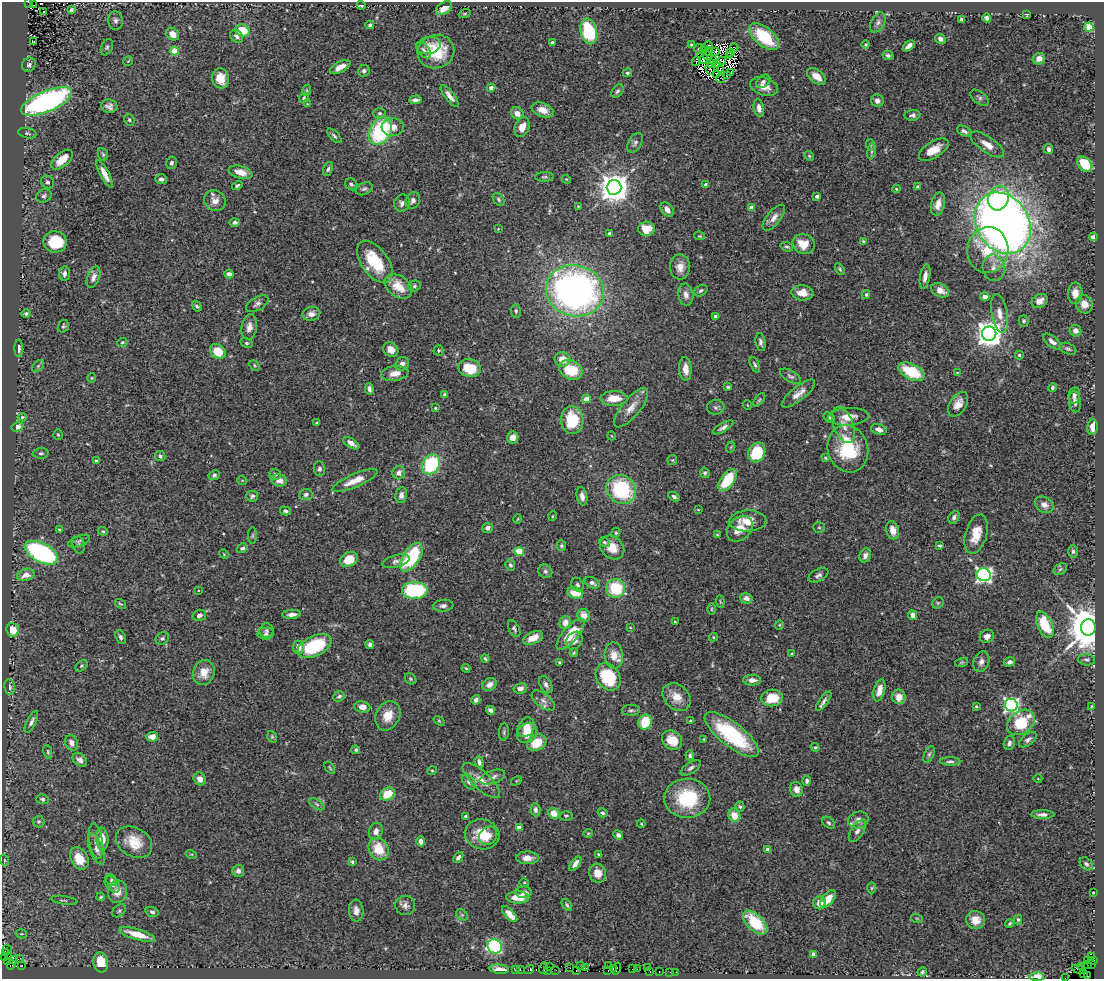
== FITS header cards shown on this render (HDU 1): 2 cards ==
NAXIS1  =                 1102
NAXIS2  =                  977

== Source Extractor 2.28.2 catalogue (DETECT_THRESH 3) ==
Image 1102 x 977 px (HDU 1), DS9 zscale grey, 1 PNG px = 1 image px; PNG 1106 x 981 px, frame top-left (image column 1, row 977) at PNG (2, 2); each listed source drawn as its Kron ellipse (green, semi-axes under 4 px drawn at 4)
Background 0.685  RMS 0.029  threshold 0.0873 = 3 sigma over >= 5 px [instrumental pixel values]
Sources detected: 506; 6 with non-positive FLUX_AUTO (blend fragments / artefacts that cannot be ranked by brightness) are neither listed nor drawn; the other 500 listed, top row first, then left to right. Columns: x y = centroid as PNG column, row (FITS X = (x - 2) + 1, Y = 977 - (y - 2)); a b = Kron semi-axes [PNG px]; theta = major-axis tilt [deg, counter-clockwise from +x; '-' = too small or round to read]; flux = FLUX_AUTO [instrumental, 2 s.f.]
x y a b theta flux
28 2 2 2 - 26
34 5 2 2 - 30
361 5 4 3 - 3.2
444 8 9 5 38 22
71 10 4 3 - 4.4
43 11 3 2 - 3.5
465 14 6 4 20 2.3
1027 15 4 4 - 1.8
987 18 4 4 - 7.1
961 19 3 3 - 2.8
115 21 9 7 -84 7.7
878 22 11 6 62 8.9
370 25 4 4 - 3.2
1089 27 4 4 - 56
242 30 7 6 - 48
589 31 13 8 -78 150
173 34 7 5 -46 17
237 36 7 5 -43 6.4
764 36 18 9 -39 100
940 39 5 5 - 8.7
34 42 3 2 - 1.7
552 43 4 3 - 3.2
429 45 12 8 10 14
691 45 3 3 - 2.7
866 45 4 4 - 2.8
708 46 5 3 - 5
909 46 7 4 42 9.5
107 47 8 5 67 4.3
734 48 4 3 - 3
698 49 5 3 - 1.8
424 50 10 5 -51 5.8
703 50 4 2 - 1.8
175 51 4 4 - 59
709 51 4 2 - 3.8
715 51 2 2 - 1.2
436 52 18 16 18 75
730 53 3 2 - 3.5
888 55 5 4 - 4.5
707 56 5 2 - 0.71
729 56 2 2 - 0.54
703 59 5 2 - 1.3
1039 59 6 5 - 14
128 61 5 3 - 1.6
696 61 4 2 - 5.5
714 61 3 2 - 3.5
722 61 4 2 - 0.33
712 63 3 2 - 2.5
717 64 4 2 - 1.9
29 65 7 6 - 5.5
340 67 11 5 28 17
710 69 6 2 -73 2
720 69 3 2 - 1.2
364 71 6 5 - 5.3
627 73 5 4 - 3.3
731 73 3 2 - 1.4
717 75 3 2 - 2.5
727 76 2 2 - 1.7
816 76 11 6 -37 21
220 78 10 8 -82 29
721 79 4 2 - 0.2
763 81 8 5 41 6.1
764 86 14 8 -16 19
491 88 4 4 - 7
307 90 5 3 - 2
617 91 7 5 52 4.2
450 96 13 4 -52 12
304 98 5 4 - 3
980 98 10 6 -38 5.5
415 100 6 3 4 6.1
46 101 27 10 23 510
877 101 6 6 - 7.9
307 104 4 3 - 1.6
109 106 8 6 -9 8.2
759 108 9 5 -80 11
543 110 12 7 -18 18
380 113 6 5 - 3.7
517 113 7 5 -43 14
912 115 8 5 6 5.2
129 120 6 5 - 3.2
393 127 11 9 4 16
522 127 10 7 66 19
380 131 15 10 61 180
964 131 8 4 -27 5.6
27 133 9 5 -13 4
334 136 9 4 -46 4.4
635 143 11 6 60 6.1
871 145 6 4 -71 2.3
987 145 19 8 -35 19
1048 149 5 4 - 6.1
934 150 17 8 32 25
871 151 8 4 82 3.9
103 154 6 5 - 3.2
809 156 5 4 - 2.5
62 160 13 7 41 30
171 163 6 5 - 6.1
1085 164 9 6 -48 68
328 169 7 4 67 4.9
240 172 12 6 -15 23
104 174 15 4 -62 17
545 177 9 5 1 3.9
161 179 6 5 - 8
566 179 4 3 - 1.6
47 182 7 6 - 7.1
351 184 6 5 - 4.3
237 185 5 3 - 3
706 185 4 3 - 13
614 187 7 7 - 3500
918 187 4 4 - 3.5
364 189 9 6 24 5
896 189 4 3 - 1.8
44 196 8 6 26 5.1
817 196 4 3 - 8.1
999 198 12 10 69 110
499 199 7 5 -53 3.6
413 200 9 7 64 6.5
215 201 11 10 - 15
402 203 9 7 59 8.4
938 204 12 6 76 17
578 206 2 2 - 1.5
751 208 4 4 - 25
667 210 8 5 -54 12
774 218 15 7 51 14
234 222 5 4 - 5.4
1003 223 32 26 -58 2100
498 229 3 2 - 1.3
646 229 8 7 - 38
609 234 4 3 - 3.4
700 236 5 4 - 2.1
1093 237 4 4 - 6.2
863 241 3 3 - 2.9
55 242 11 10 - 75
804 244 11 9 -19 32
787 247 6 4 -18 3.3
988 250 23 20 82 79
375 262 24 13 -54 89
680 267 12 10 88 18
994 268 13 11 -79 17
840 269 6 3 -58 2.7
64 273 7 5 84 6.7
229 274 4 4 - 7.9
925 276 12 5 79 11
93 277 11 6 70 10
398 286 15 10 -37 36
415 286 6 5 - 3.9
701 290 7 5 33 4.2
940 290 9 6 -27 17
575 291 29 25 -13 840
802 293 11 7 -6 23
1075 293 11 7 89 20
866 294 4 3 - 3.2
686 295 11 7 -81 11
985 297 4 4 - 9.8
1040 301 8 6 30 12
257 304 12 6 29 8
1084 304 9 8 - 18
197 306 6 4 -58 4
516 311 6 5 - 3.8
1000 313 19 8 -80 19
26 314 4 3 - 4.1
311 314 9 7 13 11
715 316 4 3 - 6
1023 321 5 5 - 4.3
63 326 6 5 - 3.5
249 327 13 7 82 14
1075 331 6 5 - 9.3
989 334 7 7 - 2600
122 342 5 4 - 2.9
761 342 9 5 -80 6.4
1052 342 11 5 -39 8.6
247 343 6 4 -26 3
19 348 8 4 90 7
391 349 8 7 - 16
1068 349 9 5 -22 4.2
438 350 5 5 - 2.4
218 351 8 7 - 46
1019 355 4 4 - 2.4
562 359 8 7 - 22
402 364 7 6 - 10
255 365 6 4 -47 2.3
755 365 8 4 -65 4.2
38 366 7 4 46 3.5
470 368 11 9 -12 58
685 369 12 6 -87 17
571 370 12 9 -26 65
911 372 14 7 -26 82
957 372 4 2 - 1.3
395 373 14 7 8 18
790 376 11 5 -29 5.5
92 378 5 4 - 2
728 387 4 3 - 3.4
1052 387 4 4 - 3.9
369 389 6 3 -79 5.4
798 394 20 7 39 17
445 395 4 4 - 4.1
1074 395 8 5 77 5.7
614 398 13 7 1 32
586 399 4 4 - 19
759 400 8 4 54 2.9
1075 402 11 6 -84 7.7
958 404 13 8 58 19
747 405 4 3 - 1.3
716 407 8 7 - 4.9
435 408 3 2 - 2
631 408 24 9 50 23
22 417 5 4 - 2.7
848 417 20 8 4 24
829 418 6 4 -34 3.2
572 420 14 11 -86 86
317 423 4 3 - 3
843 425 19 10 -68 20
18 427 6 4 16 12
723 427 11 4 30 7.7
1093 427 8 5 87 20
879 429 8 5 -19 8.8
58 435 5 4 - 2.4
612 436 4 3 - 1.4
513 438 6 5 - 13
351 443 9 4 -32 11
731 447 6 3 71 2
848 449 24 20 -74 120
757 452 10 8 64 79
41 453 7 5 1 4.2
160 456 5 5 - 4.5
825 458 4 3 - 2.3
672 460 5 5 - 2.4
96 461 4 3 - 2.7
431 464 10 8 57 150
319 469 7 5 -87 5.5
399 473 7 6 - 9.6
705 473 5 4 - 3.5
275 474 6 5 - 4.8
214 475 5 4 - 4.3
242 480 5 3 - 1.6
279 480 8 6 -13 15
727 480 13 7 55 71
355 481 25 6 23 30
621 489 15 13 -41 160
306 495 6 5 - 5.8
401 495 8 6 78 8.6
252 496 6 5 - 4.4
582 496 9 5 -80 8.9
674 497 6 4 -29 5.1
1044 505 10 7 -31 14
698 510 4 2 - 1.5
286 511 5 4 - 4.7
553 516 5 3 - 1.5
954 517 7 5 61 5.7
518 519 4 3 - 1.5
748 521 18 10 2 33
819 527 6 5 - 2.8
487 528 5 5 - 6.6
740 529 15 11 45 33
59 530 4 3 - 2.7
893 530 9 6 -76 17
103 531 5 4 - 2.4
616 533 5 4 - 2.6
976 534 20 10 73 36
717 535 4 3 - 1.9
252 536 8 4 90 2.7
79 541 12 5 21 5.2
604 542 6 4 -31 3.8
79 545 8 6 -77 4.7
561 546 5 4 - 2.9
940 546 4 3 - 3.2
612 547 13 10 -42 29
242 548 5 4 - 5
519 551 5 4 - 66
1073 551 6 5 - 4.5
41 553 18 9 -28 320
224 554 5 4 - 1.9
865 555 7 5 64 8
411 557 16 8 56 150
349 559 9 7 30 33
396 561 14 6 13 7.5
510 565 5 4 - 4
1060 569 7 5 31 3.9
545 571 7 6 - 5.2
26 575 9 6 17 17
818 575 11 6 27 6.5
984 575 7 6 - 640
592 583 8 5 -26 5.9
577 585 7 6 - 5.1
616 588 9 9 - 84
198 590 4 3 - 1.6
415 590 13 8 1 160
575 593 8 5 -15 32
746 598 6 5 - 9
720 602 6 2 -85 1.7
938 603 6 5 - 3.1
120 604 6 3 -36 2.4
443 606 10 6 7 7.1
711 609 6 4 90 2.4
292 614 9 4 3 9.8
199 615 7 5 17 7.6
584 615 6 6 - 18
913 615 5 4 - 11
675 622 3 2 - 1.7
565 623 6 6 - 15
779 625 4 4 - 2.1
1045 625 14 7 -65 61
1088 627 8 7 - 9200
630 628 3 2 - 1.4
514 629 9 5 -62 3.7
13 630 7 6 - 30
267 631 7 7 - 5.5
266 634 8 6 3 5.7
570 634 19 7 50 49
987 636 7 6 - 8.9
120 637 7 5 -68 6.2
713 637 4 4 - 2.3
162 638 7 5 34 4.1
533 638 10 6 26 25
574 641 10 7 49 13
370 644 4 4 - 4.9
314 646 18 10 25 110
298 647 6 6 - 16
574 653 4 3 - 2.5
792 654 3 3 - 1.9
614 655 13 9 -87 23
485 659 4 3 - 2.7
1087 660 8 6 -7 4.5
560 662 4 4 - 2.8
961 662 7 4 19 2.5
981 662 11 7 68 9.4
1010 662 5 4 - 6.8
82 666 7 5 41 3.1
466 668 4 3 - 2.3
204 672 13 10 70 27
608 677 15 11 -55 90
411 679 6 5 - 2.9
752 680 9 5 -2 12
490 684 8 6 31 12
546 684 9 5 -60 6
10 687 8 5 -79 5.7
520 688 7 5 12 9.4
879 690 11 5 76 20
339 696 6 5 - 5.2
677 697 16 12 -43 26
899 697 7 7 - 18
772 698 11 8 7 46
476 700 5 4 - 6.6
543 701 14 7 -39 10
824 701 11 4 54 6.9
1011 705 6 6 - 560
976 706 4 3 - 2.7
1091 706 3 2 - 1.4
362 707 8 5 -7 11
490 710 5 3 - 9.4
631 710 9 5 1 4.4
388 716 15 12 64 30
439 721 6 3 -37 2.2
690 721 3 2 - 2.1
31 722 12 4 63 7.1
645 722 8 6 75 50
1021 722 15 11 37 81
526 727 10 8 62 25
504 732 8 5 83 3.9
527 733 11 9 44 28
732 735 33 12 -38 150
152 737 6 5 - 13
272 737 6 4 -70 2.5
704 739 3 2 - 1.6
672 740 11 9 -37 36
1028 740 10 5 38 6.5
72 743 8 6 -71 9.6
537 743 10 7 28 43
1009 743 7 5 76 5.7
815 747 4 3 - 2.6
356 750 4 4 - 3.2
48 752 7 4 -77 2.9
929 754 9 5 65 4.2
690 755 5 4 - 3.4
80 760 8 5 -41 8.1
950 761 10 4 -1 5.2
479 762 6 4 -72 6.3
330 768 7 3 -56 2.3
691 768 11 5 32 6.2
432 770 5 3 - 2.2
492 777 13 6 19 9.8
200 779 7 6 - 14
1038 779 4 3 - 1.3
481 781 24 9 -42 24
516 781 6 3 30 1.9
807 781 5 4 - 4.4
469 782 9 5 -51 5.9
796 789 7 6 - 11
387 794 7 6 - 43
687 798 23 19 0 120
42 799 6 5 - 3.8
317 804 8 4 -34 4
740 807 5 4 - 3.2
535 810 6 5 - 6.6
554 813 6 5 - 23
603 813 5 4 - 3.6
1043 814 12 4 0 8.1
734 815 7 6 - 27
466 816 4 3 - 3.3
566 816 6 4 -2 3.4
858 820 10 8 14 13
39 822 6 6 - 3.2
828 823 7 5 -39 3.5
641 824 4 3 - 1.9
519 828 4 4 - 24
376 831 9 6 76 11
857 831 13 6 57 9.3
588 833 5 4 - 2.1
482 834 17 15 -14 48
618 835 5 4 - 6.6
488 836 10 8 46 15
102 839 11 6 -85 23
96 841 18 6 -81 12
421 841 5 4 - 9
134 842 19 14 -31 41
96 849 16 6 -68 10
379 849 12 9 -61 46
768 850 4 4 - 12
191 854 5 3 - 1.9
598 854 4 3 - 1.6
458 857 6 4 47 5.1
79 858 12 8 -61 37
527 858 11 6 0 16
4 860 6 4 -71 1.9
352 862 3 3 - 3.6
575 864 8 4 55 11
1086 864 7 5 -44 5.7
238 871 6 6 - 6.9
598 873 9 8 - 18
111 880 6 5 - 3.2
524 882 4 3 - 1.8
112 884 9 6 -48 7.6
872 888 6 4 89 2.6
118 892 11 9 70 21
524 892 8 6 0 9.5
1093 892 3 2 - 1.3
101 897 4 3 - 2.5
518 897 11 6 -1 31
828 899 10 5 53 22
64 900 13 3 -8 3.5
820 903 6 6 - 17
405 905 10 9 - 9.4
567 905 7 4 -53 3.2
356 910 11 7 -85 10
119 911 8 5 45 4
152 912 6 4 -17 5.1
510 914 10 4 -47 17
462 915 6 5 - 4
917 919 6 4 -20 2.6
975 920 9 9 - 20
1018 920 5 4 - 3.3
755 923 15 8 -44 76
1010 923 4 3 - 2.5
21 934 6 4 -16 2.6
137 934 18 5 -16 45
495 946 7 6 - 290
8 949 5 2 - 3.6
5 953 2 2 - 9.1
813 954 4 4 - 12
9 956 3 2 - 180
1091 956 4 3 - 14
4 958 4 2 - 5.3
20 958 3 2 - 4.1
14 960 4 3 - 3.4
1088 960 3 2 - 3.4
1094 960 3 2 - 7.7
7 962 3 2 - 16
101 962 10 7 -81 45
1087 964 3 2 - 11
1092 964 2 2 - 1.2
11 965 5 3 - 6.3
22 966 3 2 - 10
581 966 2 2 - 2.5
609 966 2 2 - 1.7
1081 966 3 3 - 180
550 967 2 2 - 1.5
647 967 3 2 - 36
544 968 6 3 70 27
570 968 2 2 - 3
585 968 3 2 - 3.1
613 968 2 2 - 9.7
617 968 6 3 73 27
499 969 10 4 -6 13
520 969 3 2 - 11
529 969 5 3 - 9.9
632 969 2 2 - 4.6
637 969 2 2 - 3.7
1078 969 6 2 -22 1.6
515 970 3 2 - 9.2
548 970 3 2 - 12
556 970 2 2 - 1.3
576 971 2 2 - 1.8
608 971 3 2 - 12
650 972 3 2 - 11
659 972 3 2 - 2.7
670 972 2 2 - 4.9
676 972 2 2 - 6
922 972 5 4 - 3.4
1084 973 3 2 - 15
1088 976 3 2 - 4
1037 977 7 3 -2 58
1066 978 4 2 - 4.2
At the frame edge (FLAGS 8, measured only in part): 4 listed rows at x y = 28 2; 8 949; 1037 977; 1066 978
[6 non-positive-flux detections neither listed nor drawn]